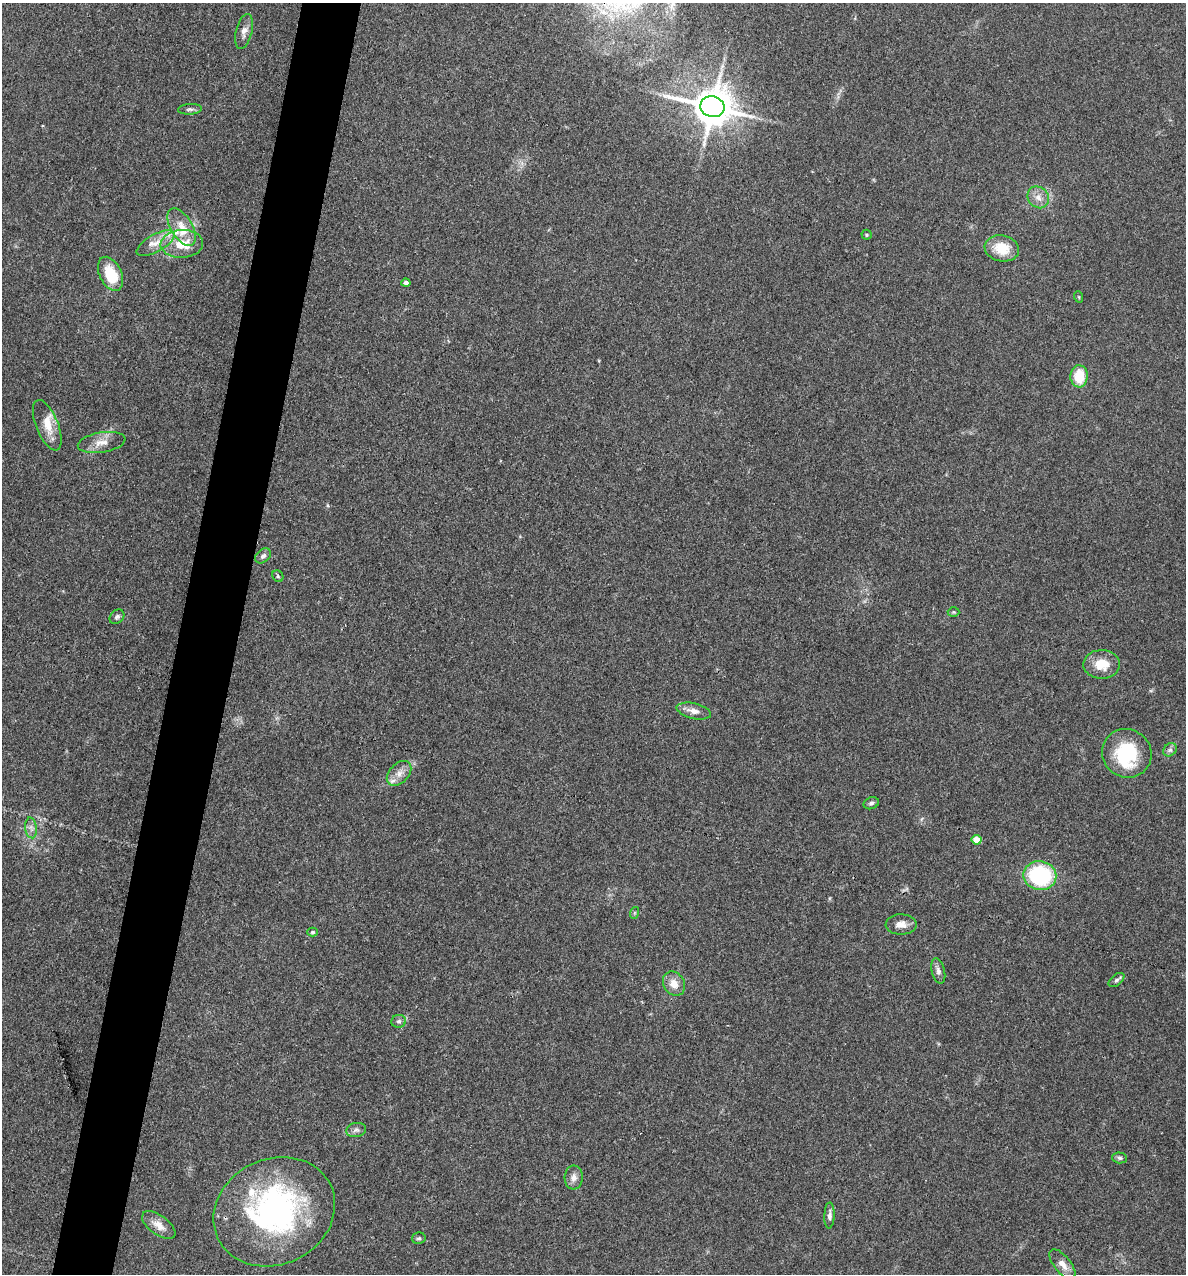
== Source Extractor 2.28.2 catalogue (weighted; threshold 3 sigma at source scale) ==
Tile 7 of 4 x 4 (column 3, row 2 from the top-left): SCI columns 2492-3675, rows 2543-3814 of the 5104 x 5085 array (HDU 1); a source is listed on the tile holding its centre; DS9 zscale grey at full resolution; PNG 1188 x 1276 px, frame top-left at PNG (2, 3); each listed source drawn as its Kron ellipse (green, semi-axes under 4 px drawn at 4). Shown black and unused: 5% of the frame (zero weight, under 3 of 4 exposures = <1% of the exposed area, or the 3 px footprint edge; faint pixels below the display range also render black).
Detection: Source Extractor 2.28.2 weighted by HDU 2 'WHT'; one run over the whole footprint, this tile lists its part. Background 0.25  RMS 0.0093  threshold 0.042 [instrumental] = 3 sigma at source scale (4.5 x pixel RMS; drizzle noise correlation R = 1.50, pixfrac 1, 0.05/0.05 arcsec/px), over >= 5 px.
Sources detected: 49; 1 inside a brighter object's white glare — neither listed nor drawn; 5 inside a brighter listed object's ellipse — not listed separately; the other 43 listed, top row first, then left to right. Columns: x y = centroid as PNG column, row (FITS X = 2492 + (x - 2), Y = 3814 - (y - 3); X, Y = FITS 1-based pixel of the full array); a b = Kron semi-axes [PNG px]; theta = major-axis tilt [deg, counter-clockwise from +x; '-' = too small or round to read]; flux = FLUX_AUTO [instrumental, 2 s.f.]
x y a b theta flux
244 31 18 8 77 6.1
712 107 12 10 -12 2900
190 109 12 5 3 2.6
1038 197 11 10 - 7.6
182 227 21 11 -60 15
866 235 5 5 - 1.3
155 243 21 8 29 12
182 244 21 14 4 26
1002 248 17 13 -10 22
111 274 18 11 -65 31
406 283 4 3 - 2.4
1079 297 6 3 -71 0.85
1079 376 11 8 88 25
47 425 27 11 -68 16
102 442 24 10 9 11
263 556 9 6 40 3.3
278 576 6 5 - 1.6
954 612 6 5 - 1.1
117 617 8 6 42 2.4
1102 664 18 14 1 20
694 711 17 7 -13 7.3
1170 750 7 6 - 2.6
1127 753 25 24 - 58
399 773 15 9 47 8.1
871 803 8 6 19 2.3
31 828 10 6 -83 3.8
977 840 5 5 - 19
1040 875 16 14 -10 89
634 913 6 4 72 1.3
901 924 15 10 -1 7.7
312 932 5 4 - 1.4
938 971 13 6 -77 4
1116 980 9 5 40 2.3
674 984 13 10 -56 11
399 1021 7 6 - 2.4
356 1130 10 7 8 3.4
1120 1158 7 5 -3 2
574 1177 12 9 87 5.9
274 1212 62 53 26 240
829 1215 13 5 88 3.3
159 1225 19 9 -36 10
419 1238 7 5 14 1.9
1062 1264 17 8 -51 8.9